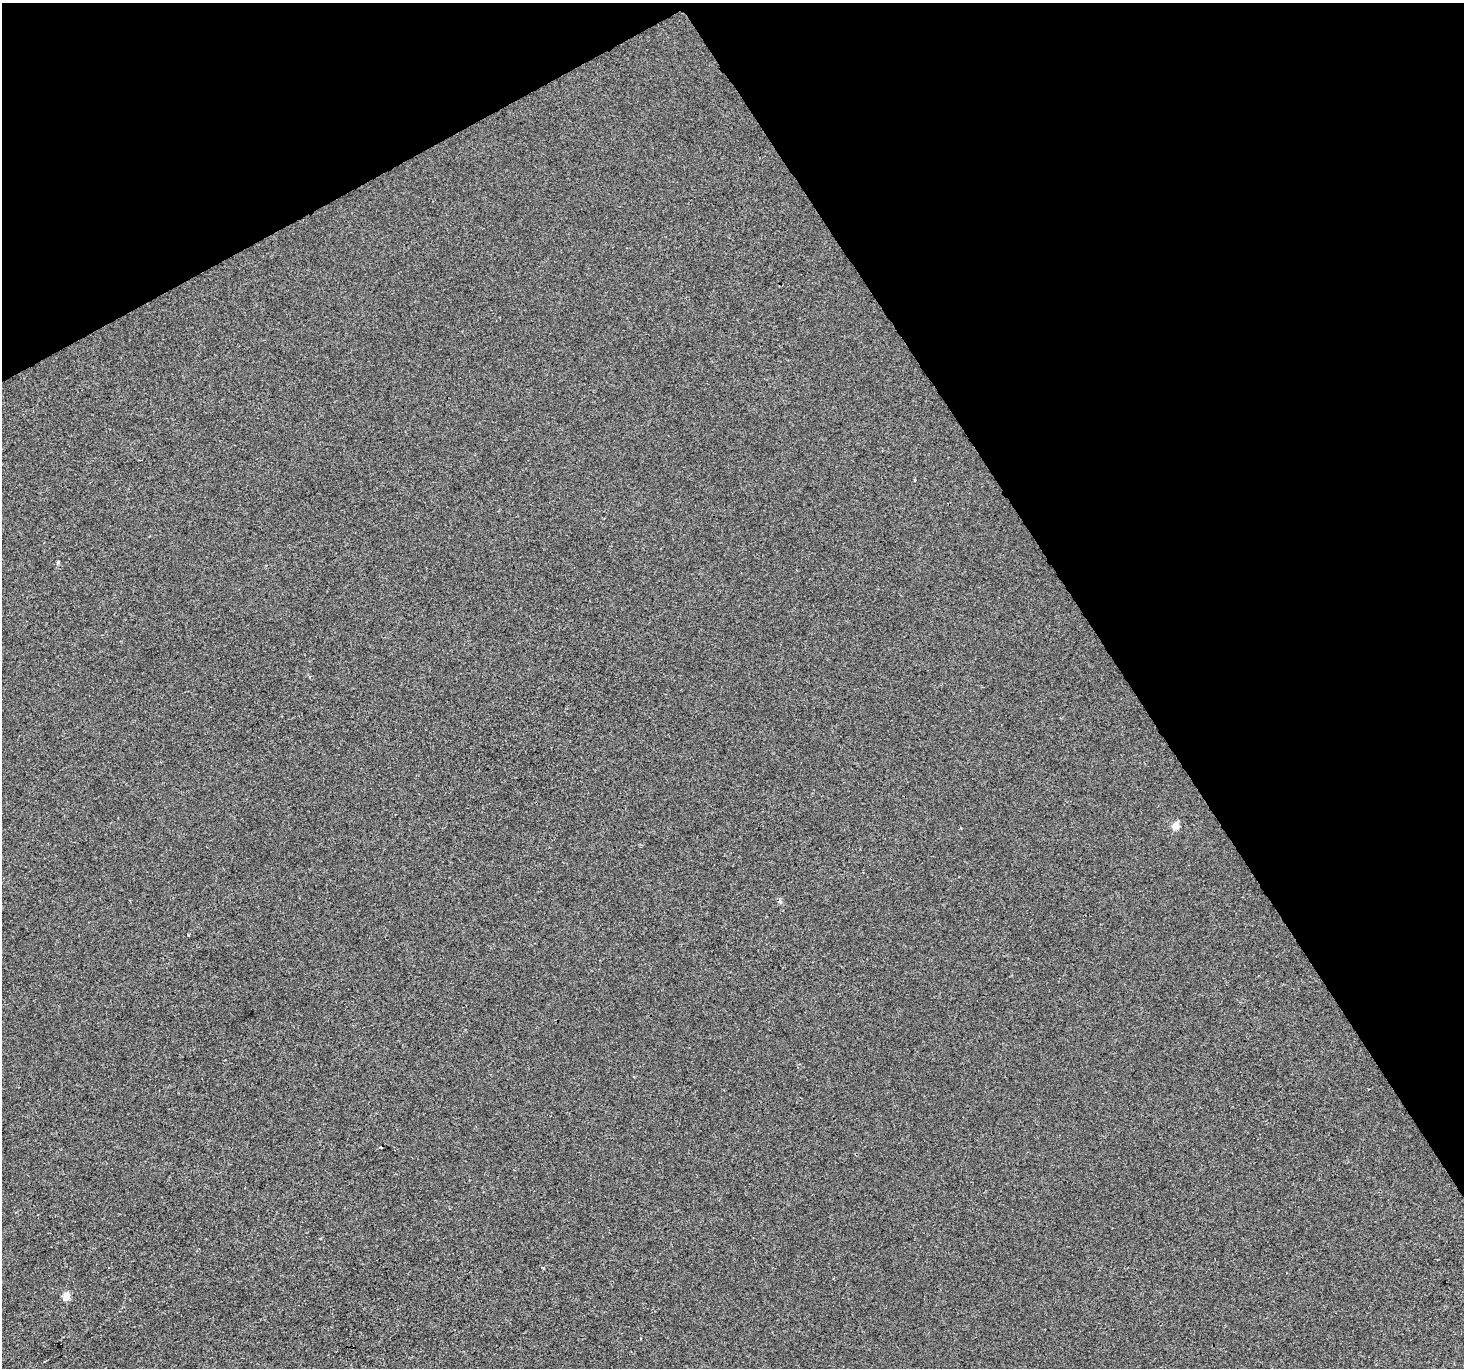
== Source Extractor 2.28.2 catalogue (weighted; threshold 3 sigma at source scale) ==
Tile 3 of 4 x 4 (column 3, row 1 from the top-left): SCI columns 2923-4384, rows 4210-5575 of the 5847 x 5747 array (HDU 1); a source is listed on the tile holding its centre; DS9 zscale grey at full resolution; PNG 1466 x 1370 px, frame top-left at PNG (2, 3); no overlay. Shown black and unused: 30% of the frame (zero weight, under 2 of 3 exposures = <1% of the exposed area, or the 3 px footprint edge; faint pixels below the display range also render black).
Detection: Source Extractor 2.28.2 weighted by HDU 2 'WHT'; one run over the whole footprint, this tile lists its part. Background -5.57e-04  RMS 0.0045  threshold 0.0202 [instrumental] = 3 sigma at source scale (4.5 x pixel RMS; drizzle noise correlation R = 1.50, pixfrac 1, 0.0396/0.0396 arcsec/px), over >= 5 px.
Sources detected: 6; all 6 listed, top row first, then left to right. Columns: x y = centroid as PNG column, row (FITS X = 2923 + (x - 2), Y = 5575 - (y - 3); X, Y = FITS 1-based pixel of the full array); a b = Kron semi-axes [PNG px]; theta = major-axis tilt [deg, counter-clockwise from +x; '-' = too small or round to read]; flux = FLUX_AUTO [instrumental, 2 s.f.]
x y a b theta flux
915 480 4 2 - 0.41
1176 825 9 6 61 3.4
780 901 6 4 -73 0.72
381 1147 3 2 - 0.52
543 1267 3 3 - 0.52
66 1296 7 5 71 4.6